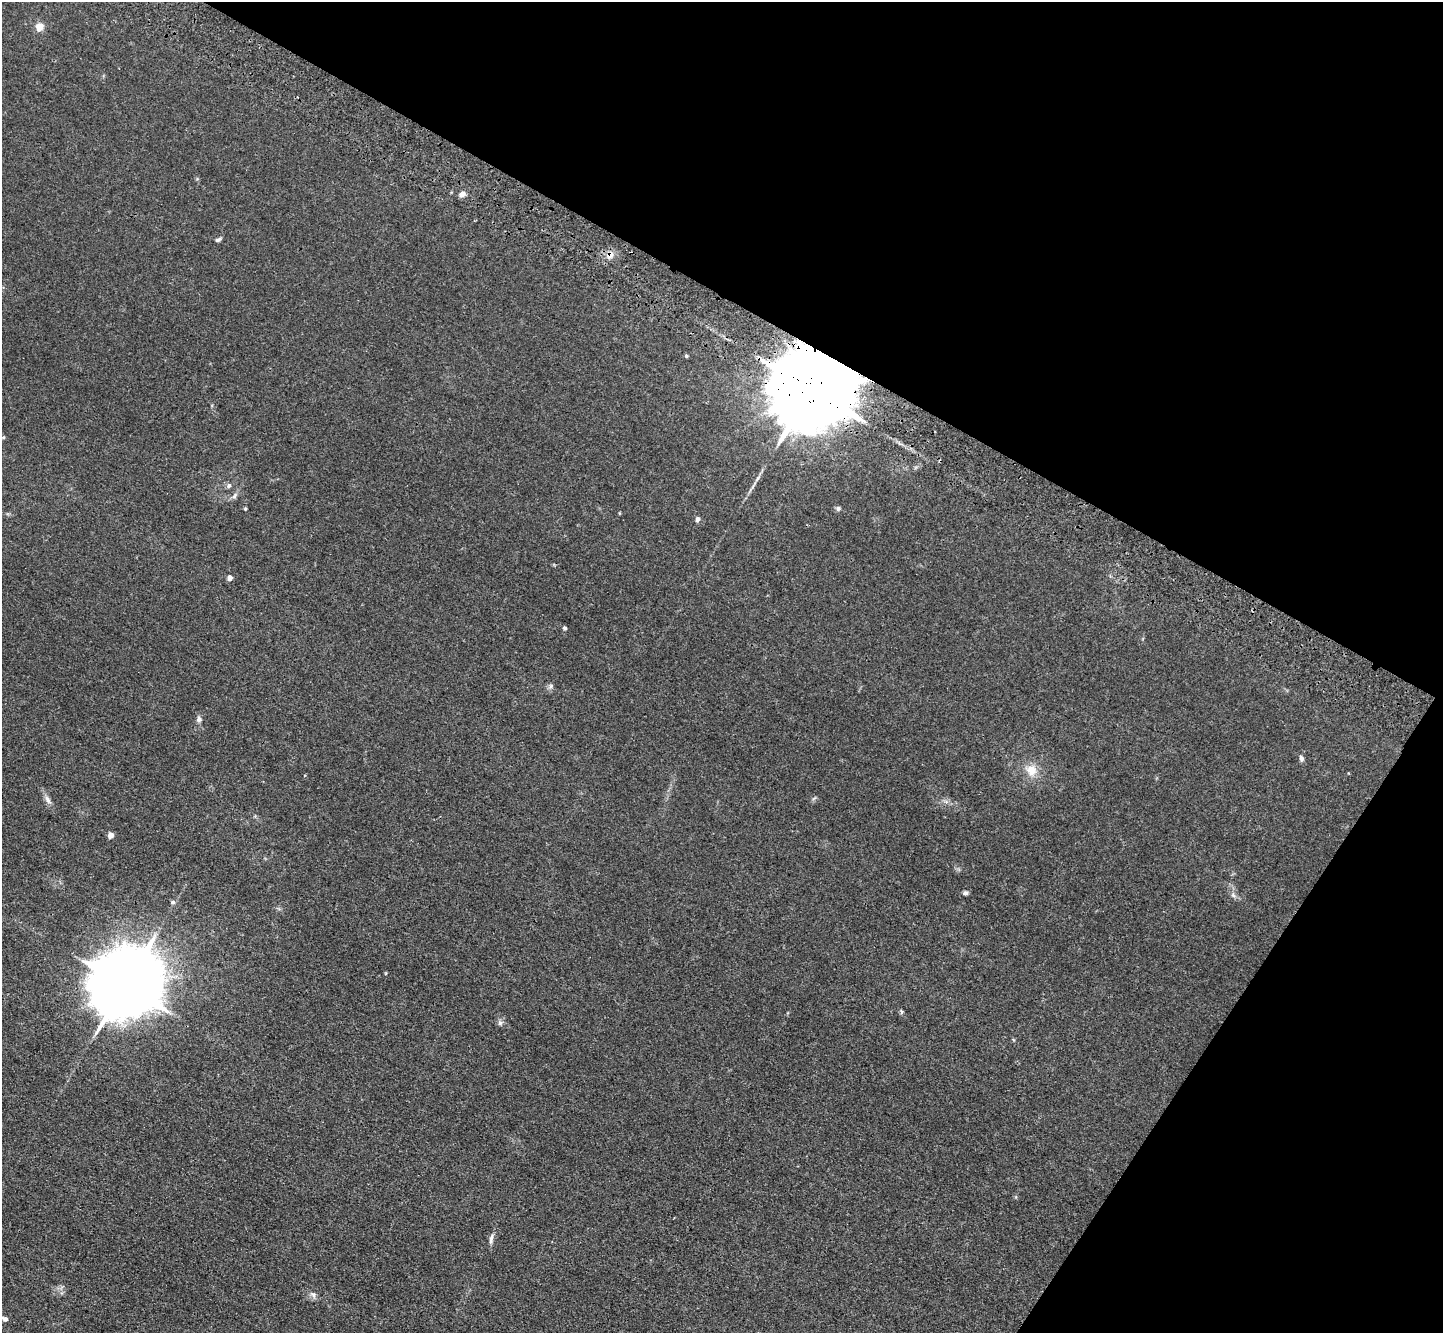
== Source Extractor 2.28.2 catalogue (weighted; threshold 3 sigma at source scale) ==
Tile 8 of 4 x 4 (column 4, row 2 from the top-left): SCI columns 4391-5831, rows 3054-4384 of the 5900 x 5969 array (HDU 1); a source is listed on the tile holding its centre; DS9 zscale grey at full resolution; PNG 1445 x 1335 px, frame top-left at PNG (2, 2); no overlay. Shown black and unused: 30% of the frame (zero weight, under 3 of 4 exposures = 6% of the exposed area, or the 3 px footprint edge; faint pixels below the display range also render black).
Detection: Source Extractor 2.28.2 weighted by HDU 2 'WHT'; one run over the whole footprint, this tile lists its part. Background 0.0123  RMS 0.0047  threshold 0.021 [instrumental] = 3 sigma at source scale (4.5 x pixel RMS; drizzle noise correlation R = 1.50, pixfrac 1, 0.05/0.05 arcsec/px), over >= 5 px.
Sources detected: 29; all 29 listed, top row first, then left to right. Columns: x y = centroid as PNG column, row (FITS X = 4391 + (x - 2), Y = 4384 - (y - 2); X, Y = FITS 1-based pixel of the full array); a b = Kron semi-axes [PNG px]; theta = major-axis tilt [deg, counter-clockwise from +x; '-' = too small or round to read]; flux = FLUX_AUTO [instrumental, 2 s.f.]
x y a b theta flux
39 27 9 9 - 4
462 194 8 6 25 1.9
218 240 7 4 26 1
610 255 11 8 36 3.4
686 356 5 4 - 0.63
811 390 29 18 53 14000
4 437 5 3 - 0.42
757 478 11 3 55 1.2
229 485 6 5 - 1.2
235 496 10 5 50 1.4
245 509 4 4 - 0.47
838 509 6 5 - 1
697 519 6 5 - 1.6
230 578 4 4 - 3.2
565 628 5 4 - 0.69
551 686 7 5 50 1
199 719 7 7 - 1.4
1301 759 9 6 -72 1.2
1031 770 15 13 -59 6.4
47 800 14 6 -63 2.1
111 835 4 4 - 4.4
965 893 6 5 - 1
1233 895 8 5 -46 1.2
173 902 6 5 - 0.97
125 985 21 16 50 5300
500 1023 7 6 - 1.2
491 1239 15 5 80 1.7
313 1295 9 7 -26 1.6
5 1319 8 6 -22 1.4
Overlapping masked pixels (flux is a lower limit): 2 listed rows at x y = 610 255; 811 390